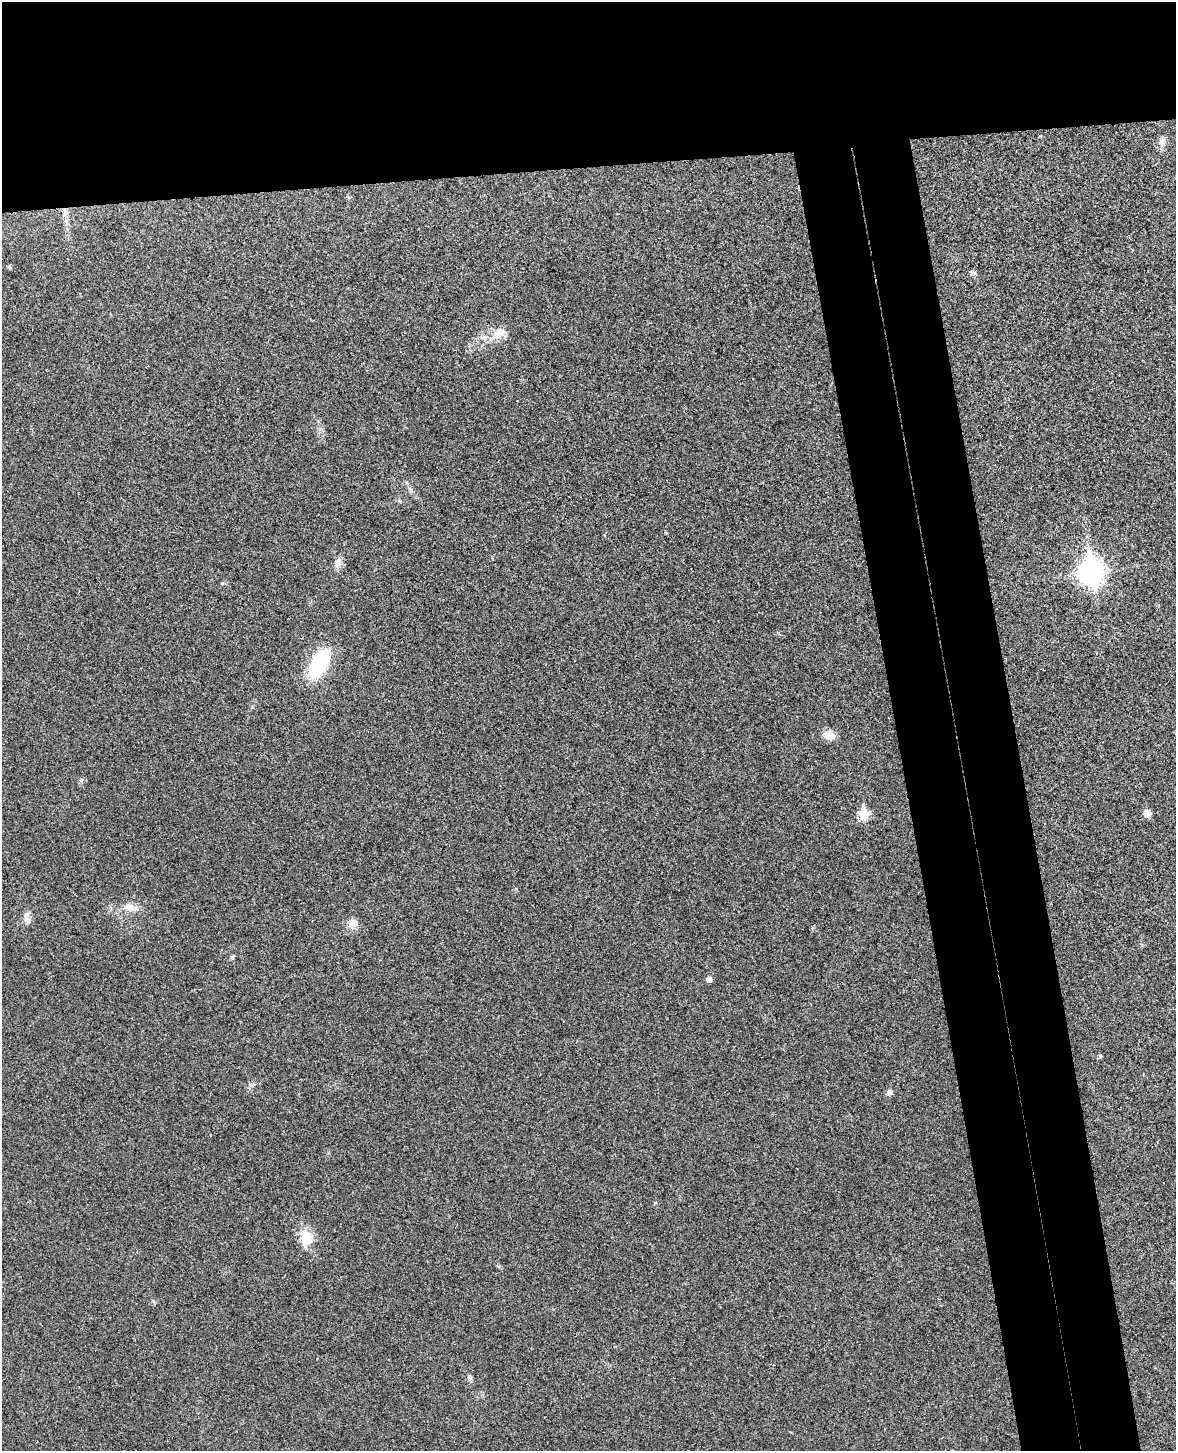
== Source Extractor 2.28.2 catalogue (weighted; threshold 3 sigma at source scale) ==
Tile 2 of 4 x 3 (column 2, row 1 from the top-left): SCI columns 1231-2404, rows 3044-4492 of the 4811 x 4744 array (HDU 1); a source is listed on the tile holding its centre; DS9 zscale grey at full resolution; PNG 1178 x 1453 px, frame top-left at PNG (2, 2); no overlay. Shown black and unused: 20% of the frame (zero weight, under 3 of 4 exposures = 6% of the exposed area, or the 3 px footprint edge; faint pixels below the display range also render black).
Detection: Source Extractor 2.28.2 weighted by HDU 2 'WHT'; one run over the whole footprint, this tile lists its part. Background 0.0202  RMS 0.0063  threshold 0.0282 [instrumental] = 3 sigma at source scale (4.5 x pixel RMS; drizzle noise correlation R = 1.50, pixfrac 1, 0.05/0.05 arcsec/px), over >= 5 px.
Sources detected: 21; all 21 listed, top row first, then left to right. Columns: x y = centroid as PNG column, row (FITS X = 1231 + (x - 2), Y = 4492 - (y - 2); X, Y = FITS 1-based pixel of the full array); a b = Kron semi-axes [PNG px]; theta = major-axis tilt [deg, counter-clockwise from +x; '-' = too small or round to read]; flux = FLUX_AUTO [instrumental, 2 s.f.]
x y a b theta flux
1162 142 15 8 77 3.5
348 197 6 4 -19 0.78
64 210 7 4 -88 1.7
9 267 5 4 - 0.95
973 273 8 6 -1 1.3
500 332 20 11 25 7.9
338 562 13 8 76 3.9
1091 572 11 9 -82 470
319 664 28 13 62 51
829 735 14 10 -14 5.9
864 814 6 6 - 28
1147 814 5 5 - 9.6
129 907 15 10 -13 6.2
27 919 11 8 -48 3.4
353 923 14 13 - 5.2
232 957 6 5 - 1.1
708 979 5 5 - 3.6
1100 1056 4 4 - 1.1
252 1084 8 4 9 1.4
890 1092 8 7 - 2
305 1240 18 17 - 10
Overlapping masked pixels (flux is a lower limit): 1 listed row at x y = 64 210